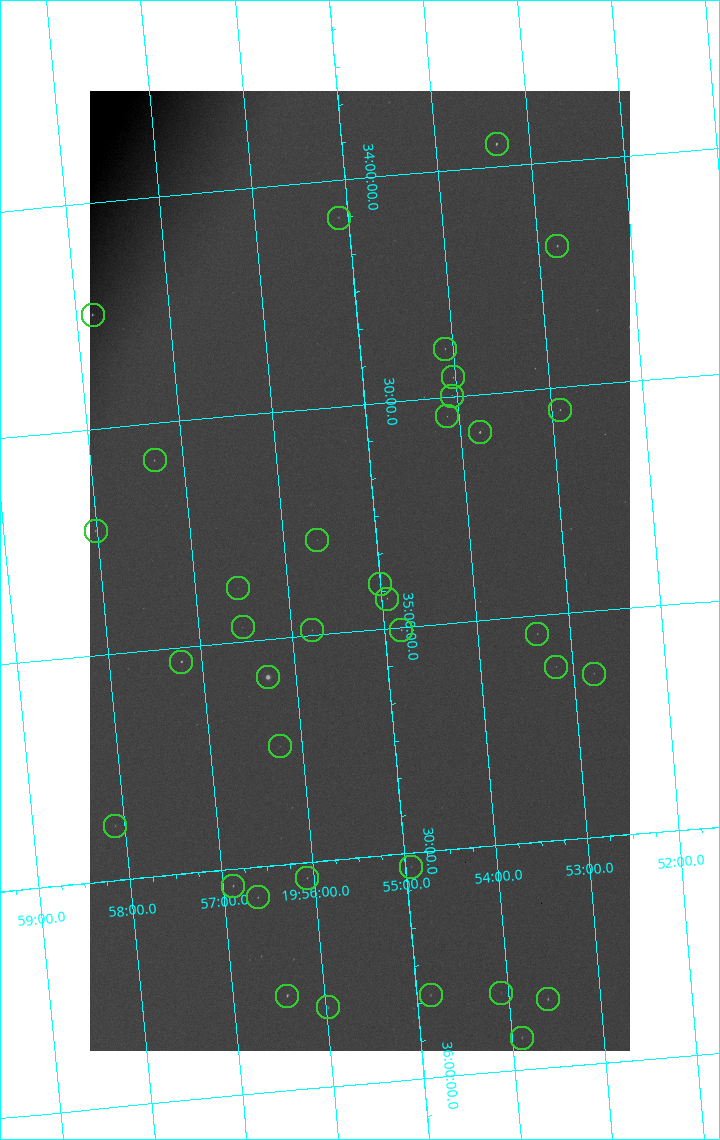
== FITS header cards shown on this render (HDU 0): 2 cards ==
NAXIS1  =                 1080 / length of data axis 1
NAXIS2  =                 1920 / length of data axis 2

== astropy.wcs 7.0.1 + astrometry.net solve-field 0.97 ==
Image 1080 x 1920 px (HDU 0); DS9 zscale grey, zoomed out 1/2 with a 90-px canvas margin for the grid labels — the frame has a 2x2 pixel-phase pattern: the four 2x2 pixel phases sit at different levels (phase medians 33101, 28422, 65535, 33089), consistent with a one-shot-colour (mosaic) sensor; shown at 1/2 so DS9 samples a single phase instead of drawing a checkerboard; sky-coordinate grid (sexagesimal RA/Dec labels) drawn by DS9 from the SOLVED WCS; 36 Tycho-2 reference stars matched to detected sources circled (green)
Header WCS: none
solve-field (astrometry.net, Tycho-2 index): SOLVED blind (the file carries no WCS)
Solved WCS: RA---TAN-SIP/DEC--TAN-SIP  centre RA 19:55:12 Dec +34:52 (298.80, +34.87 deg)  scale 3.99 arcsec/px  FOV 71.9' x 127.7'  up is -175 deg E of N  parity flipped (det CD > 0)
(file carries no celestial WCS; the grid is the blind solution)
Tycho-2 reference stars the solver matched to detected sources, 36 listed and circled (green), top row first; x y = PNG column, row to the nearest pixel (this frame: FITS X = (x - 90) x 2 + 1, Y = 1920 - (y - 91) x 2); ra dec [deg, ICRS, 3 dp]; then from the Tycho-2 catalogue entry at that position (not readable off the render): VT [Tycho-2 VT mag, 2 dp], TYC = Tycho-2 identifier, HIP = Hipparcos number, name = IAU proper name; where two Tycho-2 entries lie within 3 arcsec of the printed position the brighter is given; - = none
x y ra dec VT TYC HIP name
496 144 298.337 +33.950 7.58 2677-291-1 - -
338 218 298.775 +34.082 9.09 2677-328-1 - -
557 246 298.198 +34.187 7.90 2677-75-1 97832 -
92 315 299.456 +34.247 7.90 2678-2160-1 98239 -
445 349 298.521 +34.393 8.85 2677-973-1 - -
453 378 298.506 +34.458 8.77 2677-27-1 - -
452 396 298.514 +34.497 9.45 2677-1192-1 - -
560 410 298.226 +34.549 8.93 2677-280-1 - -
447 416 298.531 +34.543 9.36 2677-163-1 - -
480 432 298.447 +34.584 7.00 2677-97-1 97907 -
154 460 299.327 +34.581 8.58 2678-908-1 - -
96 531 299.503 +34.725 8.91 2678-407-1 - -
317 540 298.910 +34.791 9.95 2677-66-1 - -
380 584 298.751 +34.901 7.33 2677-1118-1 98004 -
238 588 299.135 +34.881 10.08 2677-1235-1 - -
387 599 298.736 +34.933 9.03 2677-477-1 - -
242 628 299.132 +34.968 9.91 2677-43-1 - -
312 630 298.945 +34.989 9.54 2677-1189-1 - -
401 630 298.704 +35.006 8.63 2677-500-1 97987 -
537 634 298.338 +35.040 8.97 2677-1078-1 - -
181 662 299.306 +35.031 7.32 2678-740-1 98193 -
556 667 298.296 +35.116 9.56 2677-1276-1 - -
594 674 298.195 +35.138 9.53 2677-174-1 - -
268 678 299.077 +35.083 4.01 2677-1816-1 98110 -
280 746 299.061 +35.238 9.69 2677-351-1 - -
115 826 299.526 +35.380 9.09 2678-613-1 - -
411 867 298.734 +35.531 9.70 2677-1271-1 - -
307 878 299.020 +35.535 8.95 2677-1268-1 - -
233 886 299.222 +35.537 8.24 2677-1230-1 98157 -
258 898 299.158 +35.567 8.90 2677-942-1 - -
501 994 298.520 +35.827 9.91 2681-394-1 - -
287 996 299.103 +35.790 7.67 2681-472-1 98116 -
430 996 298.712 +35.817 8.92 2681-276-1 - -
548 1000 298.394 +35.849 8.35 2681-1338-1 97891 -
328 1008 298.994 +35.825 8.75 2681-1366-1 - -
522 1038 298.473 +35.929 9.00 2681-212-1 - -